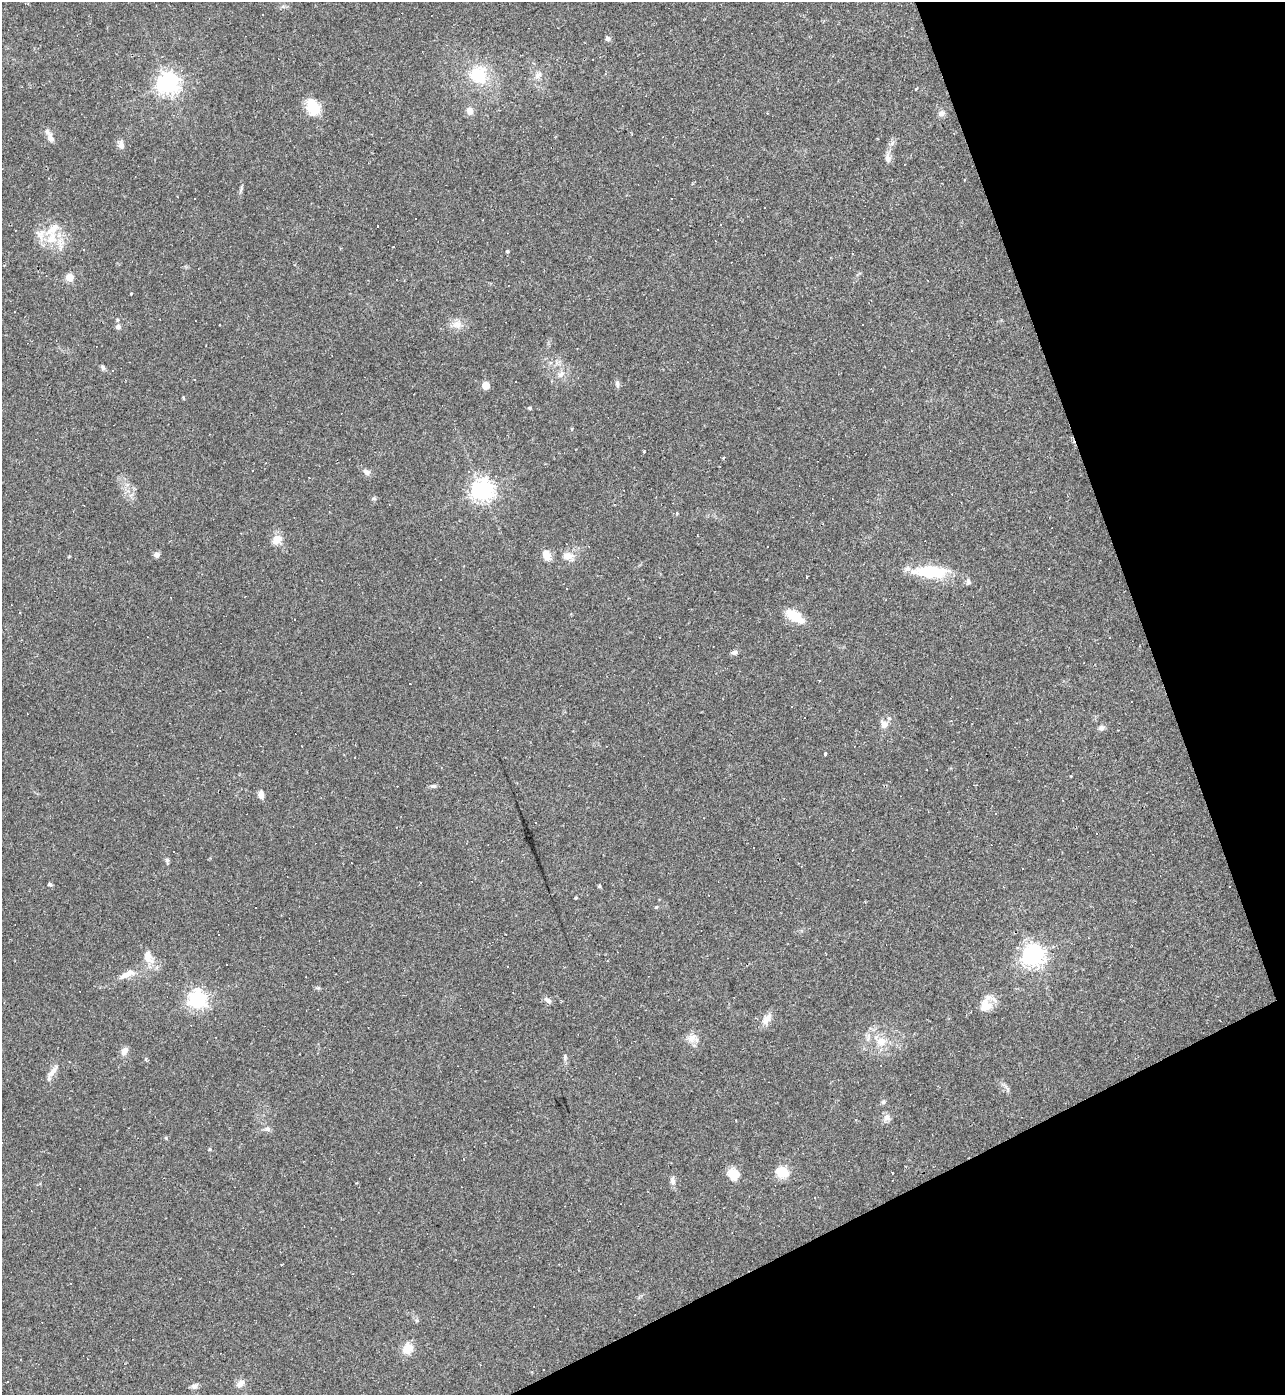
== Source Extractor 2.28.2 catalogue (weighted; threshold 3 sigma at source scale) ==
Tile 12 of 4 x 4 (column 4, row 3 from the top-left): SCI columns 4000-5282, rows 1394-2786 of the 5561 x 5573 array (HDU 1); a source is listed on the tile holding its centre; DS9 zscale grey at full resolution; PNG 1287 x 1397 px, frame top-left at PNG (2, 2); no overlay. Shown black and unused: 19% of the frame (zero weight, under 2 of 3 exposures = <1% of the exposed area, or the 3 px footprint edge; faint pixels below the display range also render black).
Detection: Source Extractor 2.28.2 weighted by HDU 2 'WHT'; one run over the whole footprint, this tile lists its part. Background 0.0322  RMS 0.0048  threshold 0.0218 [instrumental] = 3 sigma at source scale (4.5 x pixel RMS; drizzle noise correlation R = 1.50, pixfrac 1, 0.05/0.05 arcsec/px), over >= 5 px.
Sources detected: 138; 43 cosmic-ray / hot-pixel residue — not listed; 6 inside a brighter listed object's ellipse — not listed separately; the other 89 listed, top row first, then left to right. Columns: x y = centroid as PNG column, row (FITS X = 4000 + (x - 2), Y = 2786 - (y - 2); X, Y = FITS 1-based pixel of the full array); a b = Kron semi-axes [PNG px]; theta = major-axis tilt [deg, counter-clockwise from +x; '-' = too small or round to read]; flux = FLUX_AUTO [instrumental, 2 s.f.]
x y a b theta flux
608 38 6 5 - 1.3
478 75 22 21 - 21
538 75 13 7 41 2.6
168 83 7 7 - 340
313 107 21 15 -61 11
470 111 9 8 - 3.2
942 113 9 7 33 2.1
50 138 13 7 -65 3
121 145 12 7 -71 2.6
888 158 13 8 -86 2.7
692 184 4 3 - 0.45
241 189 9 3 59 0.89
178 197 3 2 - 0.3
671 199 2 2 - 0.29
377 226 3 3 - 0.76
52 238 21 15 62 11
715 241 3 2 - 0.35
393 247 3 3 - 2.4
507 251 4 4 - 0.75
70 277 5 5 - 17
928 281 2 2 - 0.28
131 294 3 2 - 0.95
457 324 13 11 -80 4.1
118 327 6 6 - 1.6
103 367 7 5 -53 1.1
561 374 11 7 47 2.7
195 379 3 3 - 0.39
617 384 10 5 -84 1.3
485 385 7 6 - 4.9
183 398 5 3 - 0.48
530 408 4 4 - 0.82
644 451 3 3 - 0.74
723 458 3 3 - 0.68
252 471 3 2 - 0.57
366 472 9 6 -34 2.1
127 485 6 6 - 1.5
482 490 7 7 - 370
374 499 7 5 19 0.83
277 540 14 12 30 5.2
767 547 3 2 - 0.42
157 555 7 6 - 1.9
547 556 11 8 -67 5.3
568 556 17 11 -15 4.9
931 572 37 12 -2 26
807 577 3 3 - 3.7
968 582 9 6 -87 1.3
794 616 17 8 -33 16
659 637 3 2 - 0.56
1109 638 3 3 - 0.97
734 652 8 5 13 1.5
819 681 3 2 - 0.41
884 724 13 10 -50 3.2
1101 728 9 7 12 1.6
825 754 3 3 - 1
433 786 8 5 -4 1.2
261 795 9 6 -79 2.9
167 860 9 5 -83 1.1
1022 868 2 2 - 0.31
50 884 5 4 - 0.88
599 886 5 4 - 0.56
656 907 5 4 - 0.55
1033 956 7 7 - 370
148 957 22 12 -62 6.3
127 974 22 8 25 5.7
318 988 6 5 - 0.77
198 999 7 6 - 210
548 1000 12 6 -32 1.7
985 1006 17 15 72 7.4
767 1019 17 9 51 4.4
692 1038 15 11 48 4.2
881 1041 15 13 -17 6.9
124 1051 11 7 58 2.9
565 1057 10 5 87 1.3
146 1059 5 4 - 0.96
52 1072 23 6 54 3.5
883 1102 6 6 - 0.87
886 1117 10 9 - 2.5
855 1120 4 3 - 0.46
267 1129 9 7 0 1.6
166 1138 5 3 - 0.51
210 1149 5 4 - 0.71
463 1159 4 2 - 0.32
782 1172 17 14 -28 7.3
734 1174 13 11 -29 7.6
672 1180 12 7 -81 2
408 1349 12 10 45 7.6
544 1370 3 3 - 1.6
240 1384 12 8 45 2.8
194 1386 9 7 32 1.7
Unlisted compact peaks at least as high as the median listed source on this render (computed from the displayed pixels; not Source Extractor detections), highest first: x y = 575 898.